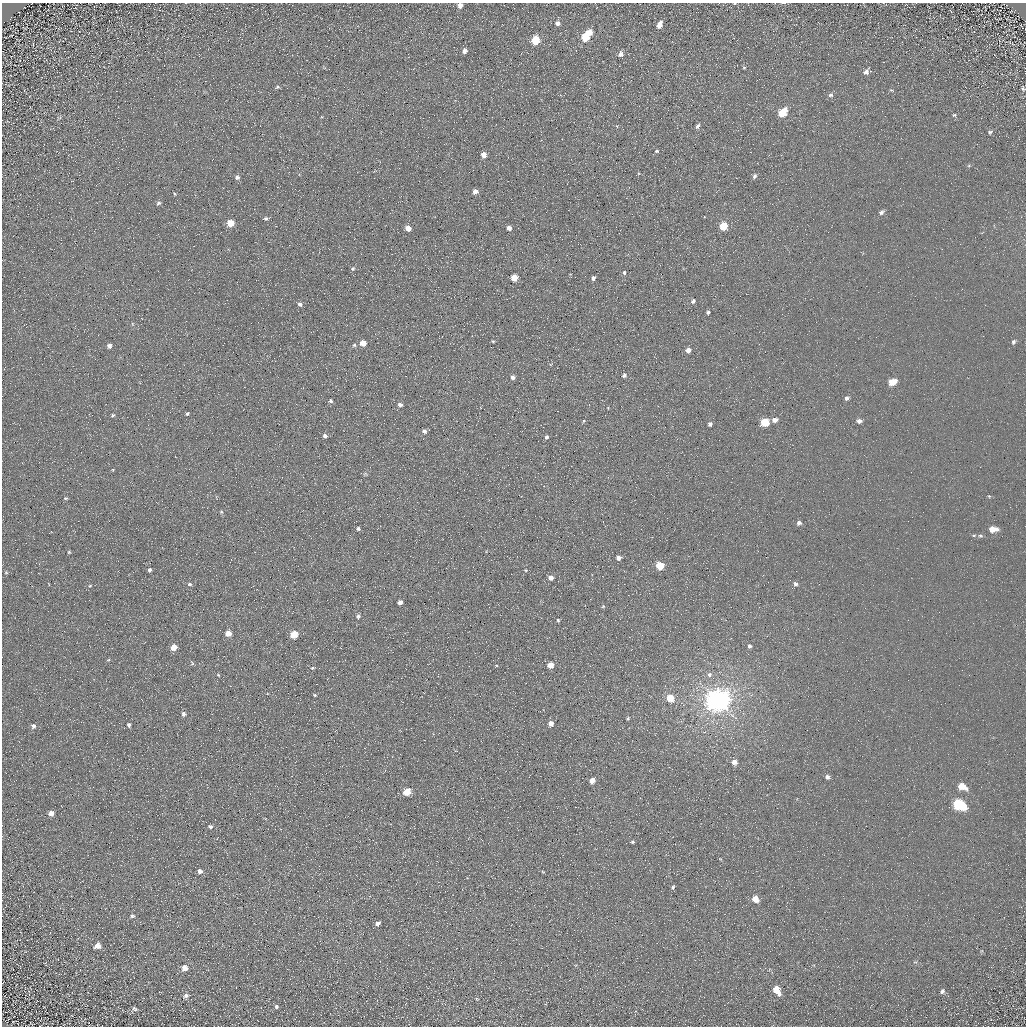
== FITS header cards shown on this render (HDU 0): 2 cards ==
NAXIS1  =                 1024 / Required FITS header
NAXIS2  =                 1024 / Required FITS header

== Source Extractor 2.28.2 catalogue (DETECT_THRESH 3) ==
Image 1024 x 1024 px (HDU 0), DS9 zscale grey, 1 PNG px = 1 image px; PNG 1028 x 1028 px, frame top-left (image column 1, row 1024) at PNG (2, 3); no overlay
Background 5.38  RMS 7.8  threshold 23.4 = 3 sigma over >= 5 px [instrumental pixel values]
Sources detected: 127; all 127 listed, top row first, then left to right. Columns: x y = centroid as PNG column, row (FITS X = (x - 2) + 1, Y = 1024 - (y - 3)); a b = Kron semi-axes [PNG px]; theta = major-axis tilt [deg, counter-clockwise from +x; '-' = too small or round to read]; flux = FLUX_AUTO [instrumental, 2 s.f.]
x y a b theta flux
783 3 5 2 - 570
460 5 5 5 - 2600
407 11 3 2 - 600
557 23 6 6 - 2300
659 25 6 4 68 4900
590 32 7 6 - 3600
585 37 6 5 - 15000
535 40 6 5 - 20000
465 51 5 5 - 2000
621 54 6 5 - 2200
744 68 4 3 - 530
866 72 7 5 48 2400
277 87 6 4 23 690
1023 89 5 4 - 790
831 95 7 5 11 1300
782 113 7 5 51 17000
954 115 5 5 - 620
697 126 6 4 61 1500
990 132 6 5 - 930
657 151 5 4 - 810
484 155 5 4 - 4900
638 173 5 3 - 470
754 176 7 5 70 1200
237 177 5 5 - 1300
475 191 5 5 - 2800
174 194 5 3 - 440
158 203 5 4 - 1100
881 212 7 5 35 1500
266 219 4 4 - 860
230 223 5 5 - 11000
723 226 5 5 - 16000
408 228 5 4 - 4300
509 228 4 4 - 2700
353 268 5 5 - 930
624 273 5 4 - 890
514 278 5 5 - 11000
593 278 4 4 - 1800
693 301 5 4 - 1200
300 304 6 5 - 1700
708 312 4 3 - 950
493 341 3 2 - 510
1013 342 6 4 57 1100
363 343 5 4 - 7300
354 345 5 5 - 790
109 346 5 4 - 2100
688 350 4 4 - 3200
624 375 5 4 - 1300
513 377 5 5 - 1700
892 382 6 5 - 10000
847 398 5 4 - 1400
331 401 5 4 - 1100
400 405 6 5 - 1400
187 414 4 3 - 890
113 415 4 4 - 750
775 420 5 4 - 2900
583 421 5 3 - 490
859 421 5 5 - 2000
765 422 5 5 - 21000
710 424 4 4 - 1300
424 431 6 5 - 1600
325 436 5 4 - 1500
546 437 5 5 - 1100
365 473 6 5 - 800
989 496 4 4 - 440
65 498 6 4 0 680
221 512 5 4 - 570
799 523 5 5 - 1600
358 528 4 4 - 950
993 529 7 5 2 6300
974 535 4 3 - 430
980 536 7 4 -8 760
294 547 2 2 - 340
69 552 4 4 - 610
618 558 5 4 - 2100
660 566 5 5 - 18000
149 570 4 3 - 1300
526 570 4 2 - 400
6 572 5 4 - 580
551 578 5 5 - 2700
190 584 6 4 -3 900
795 584 5 4 - 1600
90 586 5 3 - 560
400 602 4 4 - 2400
603 606 5 4 - 610
358 616 6 5 - 1100
558 620 4 4 - 690
228 633 5 4 - 5400
294 634 5 5 - 15000
749 646 4 4 - 1300
174 647 5 4 - 7100
108 660 5 4 - 590
192 663 6 3 -73 590
550 665 5 4 - 5900
312 668 5 3 - 520
709 674 6 6 - 1600
218 675 5 3 - 460
314 695 4 3 - 550
670 698 5 5 - 11000
717 700 8 7 - 780000
184 714 5 5 - 1400
628 718 4 4 - 580
551 723 4 4 - 3500
129 725 5 4 - 1100
33 726 6 6 - 1400
734 762 5 5 - 3900
827 777 5 5 - 1600
592 780 5 4 - 4600
962 786 8 5 -27 7300
407 792 5 5 - 13000
959 805 9 6 -28 59000
51 813 5 5 - 3300
210 826 6 5 - 1100
632 842 4 3 - 870
200 871 5 5 - 2200
543 872 5 3 - 420
673 887 5 4 - 920
755 899 5 5 - 7000
132 916 6 5 - 1100
378 923 5 4 - 2200
97 946 6 6 - 3700
185 968 6 6 - 3600
776 990 7 5 -60 12000
942 991 5 4 - 1100
186 995 7 7 - 1600
477 999 5 3 - 460
276 1006 5 4 - 940
135 1009 8 5 -30 1000
At the frame edge (FLAGS 8, measured only in part): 3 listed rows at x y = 783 3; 460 5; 1023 89